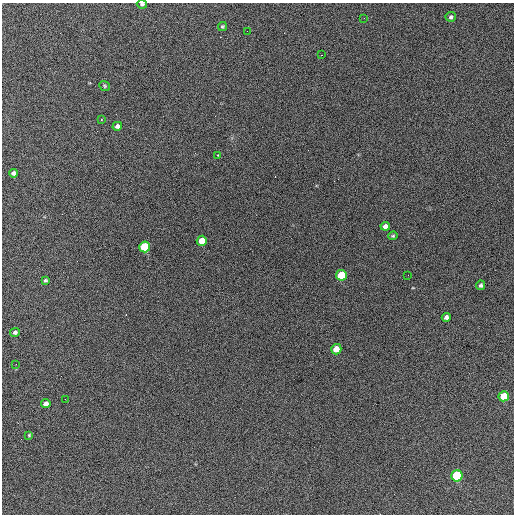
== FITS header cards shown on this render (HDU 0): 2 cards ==
NAXIS1  =                  512 / Axis length
NAXIS2  =                  512 / Axis length

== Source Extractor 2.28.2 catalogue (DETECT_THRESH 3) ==
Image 512 x 512 px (HDU 0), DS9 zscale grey, 1 PNG px = 1 image px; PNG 516 x 516 px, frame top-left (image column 1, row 512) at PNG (2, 3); each listed source drawn as its Kron ellipse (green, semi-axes under 4 px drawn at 4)
Background 781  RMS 29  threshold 86.2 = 3 sigma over >= 5 px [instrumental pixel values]
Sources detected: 28; all 28 listed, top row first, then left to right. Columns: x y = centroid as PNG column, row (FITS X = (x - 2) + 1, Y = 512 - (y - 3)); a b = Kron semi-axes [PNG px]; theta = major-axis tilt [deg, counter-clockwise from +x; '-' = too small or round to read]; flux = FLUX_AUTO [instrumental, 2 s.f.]
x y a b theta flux
142 4 5 3 - 2900
451 17 5 5 - 3800
364 18 3 2 - 1500
222 26 5 4 - 2500
247 31 2 2 - 1500
321 55 2 2 - 890
105 86 6 4 -38 2400
101 120 2 2 - 1200
117 126 5 4 - 6200
217 155 3 3 - 4800
14 173 4 4 - 5700
385 226 4 4 - 6100
393 236 5 3 - 2200
202 241 5 5 - 26000
145 247 5 5 - 78000
341 275 5 5 - 58000
408 275 2 2 - 910
45 280 4 3 - 2500
481 285 5 4 - 3800
446 317 4 4 - 5800
15 332 5 4 - 4500
336 349 5 5 - 25000
16 364 2 2 - 860
504 396 5 5 - 39000
65 399 2 2 - 980
46 404 4 4 - 8200
29 435 3 3 - 1800
457 476 5 5 - 130000
At the frame edge (FLAGS 8, measured only in part): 1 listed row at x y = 142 4